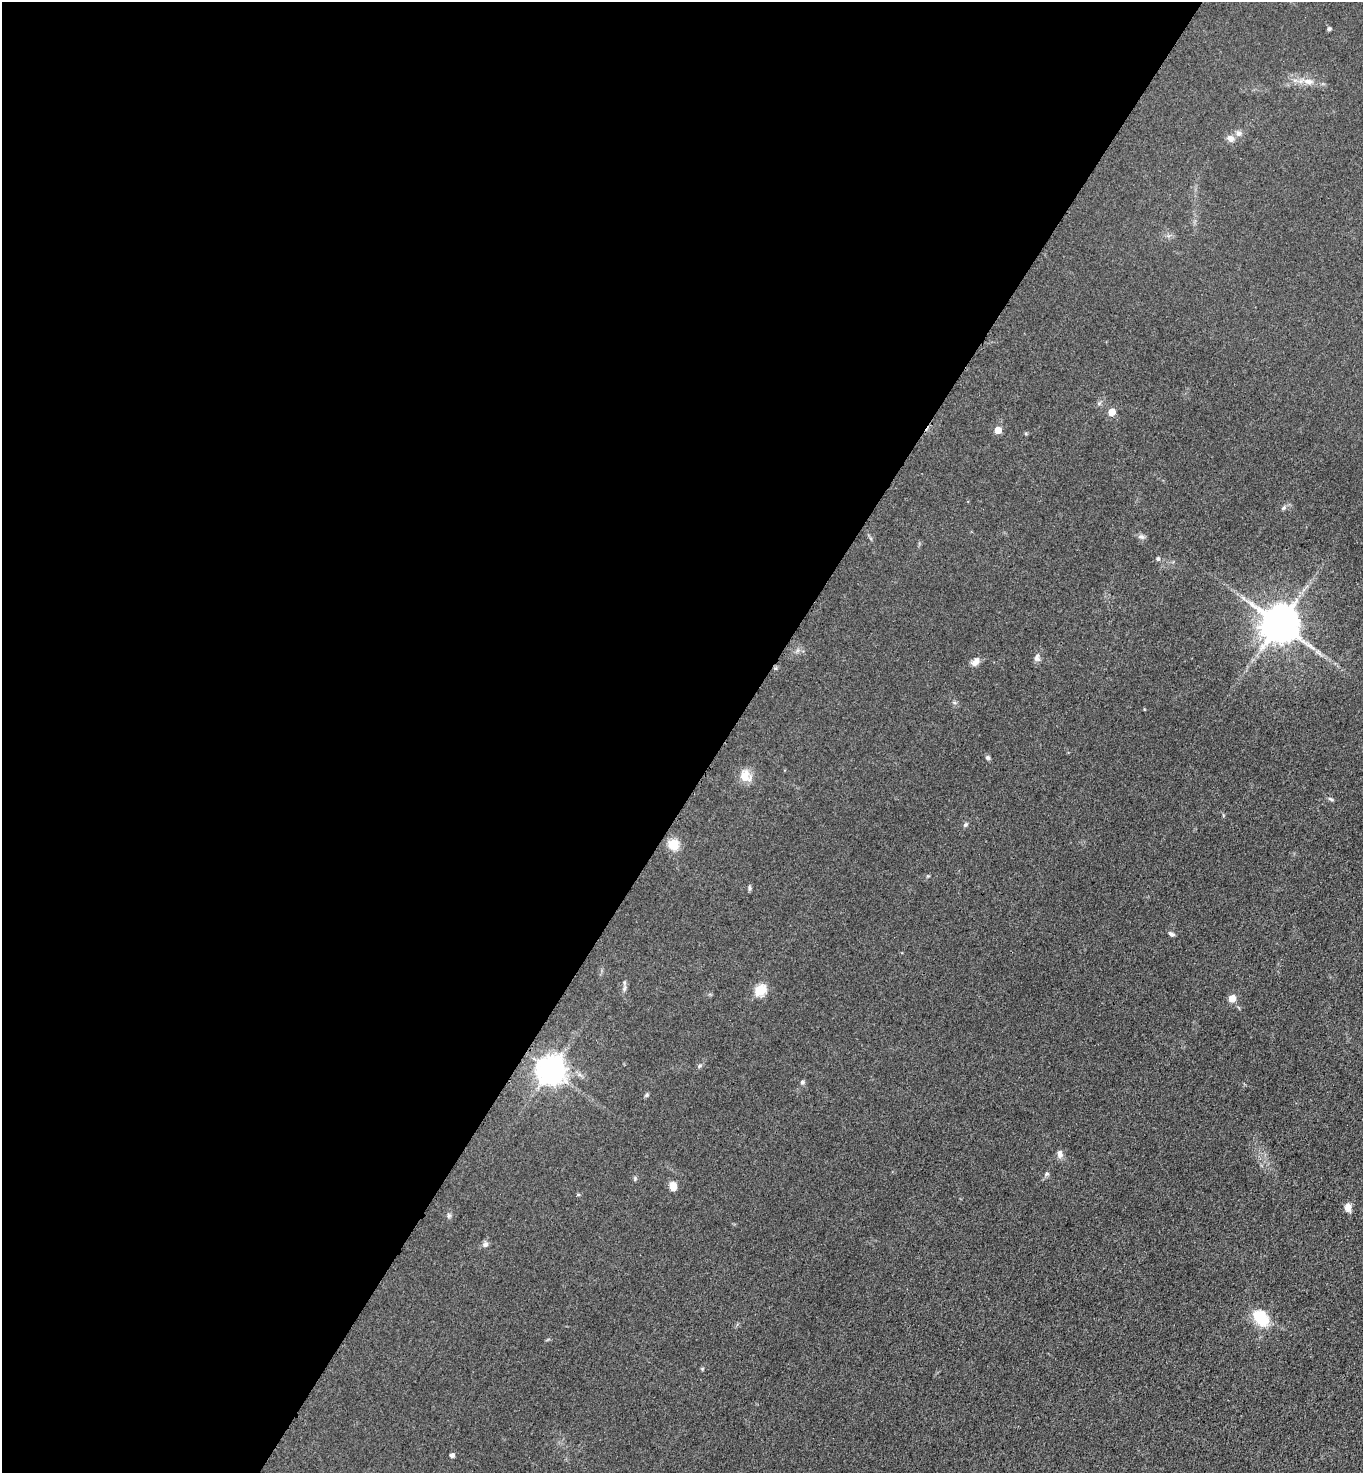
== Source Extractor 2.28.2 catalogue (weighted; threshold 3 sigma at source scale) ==
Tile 5 of 4 x 4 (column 1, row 2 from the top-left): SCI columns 320-1680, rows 2971-4441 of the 5943 x 5939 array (HDU 1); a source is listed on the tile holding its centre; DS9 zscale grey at full resolution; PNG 1365 x 1475 px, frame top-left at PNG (2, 2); no overlay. Shown black and unused: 53% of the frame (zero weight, under 3 of 4 exposures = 3% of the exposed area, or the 3 px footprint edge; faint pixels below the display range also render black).
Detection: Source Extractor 2.28.2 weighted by HDU 2 'WHT'; one run over the whole footprint, this tile lists its part. Background 0.0414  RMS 0.0059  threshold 0.0268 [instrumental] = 3 sigma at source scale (4.5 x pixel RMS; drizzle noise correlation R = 1.50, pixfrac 1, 0.05/0.05 arcsec/px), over >= 5 px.
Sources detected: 37; all 37 listed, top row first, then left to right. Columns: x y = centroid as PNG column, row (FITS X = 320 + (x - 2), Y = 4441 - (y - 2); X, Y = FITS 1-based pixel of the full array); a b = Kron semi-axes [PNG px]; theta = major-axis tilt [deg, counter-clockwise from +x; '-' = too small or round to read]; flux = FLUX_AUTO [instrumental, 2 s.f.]
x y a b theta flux
1329 29 4 4 - 1.2
1308 81 13 8 -9 4.4
1238 133 8 7 - 2.2
1230 139 9 7 -33 3.1
1112 412 5 5 - 9.4
998 430 5 5 - 7.6
1283 508 7 4 44 1
1141 537 10 5 -6 1.7
1158 559 6 5 - 1.1
1279 624 10 10 - 1800
1319 654 8 5 -45 1.7
1037 658 10 8 -82 2.2
975 662 13 7 53 3.6
987 757 6 6 - 1.2
745 776 17 14 -70 7.2
1331 799 8 4 -28 1
965 825 7 4 45 0.99
673 845 10 10 - 11
749 888 7 4 -89 1
1171 934 7 5 -30 1.5
624 982 8 5 -84 1.5
760 990 6 5 - 44
1232 998 5 5 - 11
699 1066 6 4 48 0.88
550 1070 9 8 - 800
802 1082 6 5 - 1.3
646 1095 6 4 42 0.93
1060 1154 11 7 -79 2.7
1047 1174 7 5 21 1.1
635 1179 6 5 - 0.86
673 1186 9 7 -76 5.1
578 1195 5 4 - 0.65
1348 1207 9 7 -86 4.3
449 1215 7 5 -88 1.3
485 1244 8 7 - 1.7
1260 1317 18 12 -47 21
452 1455 5 5 - 1.9